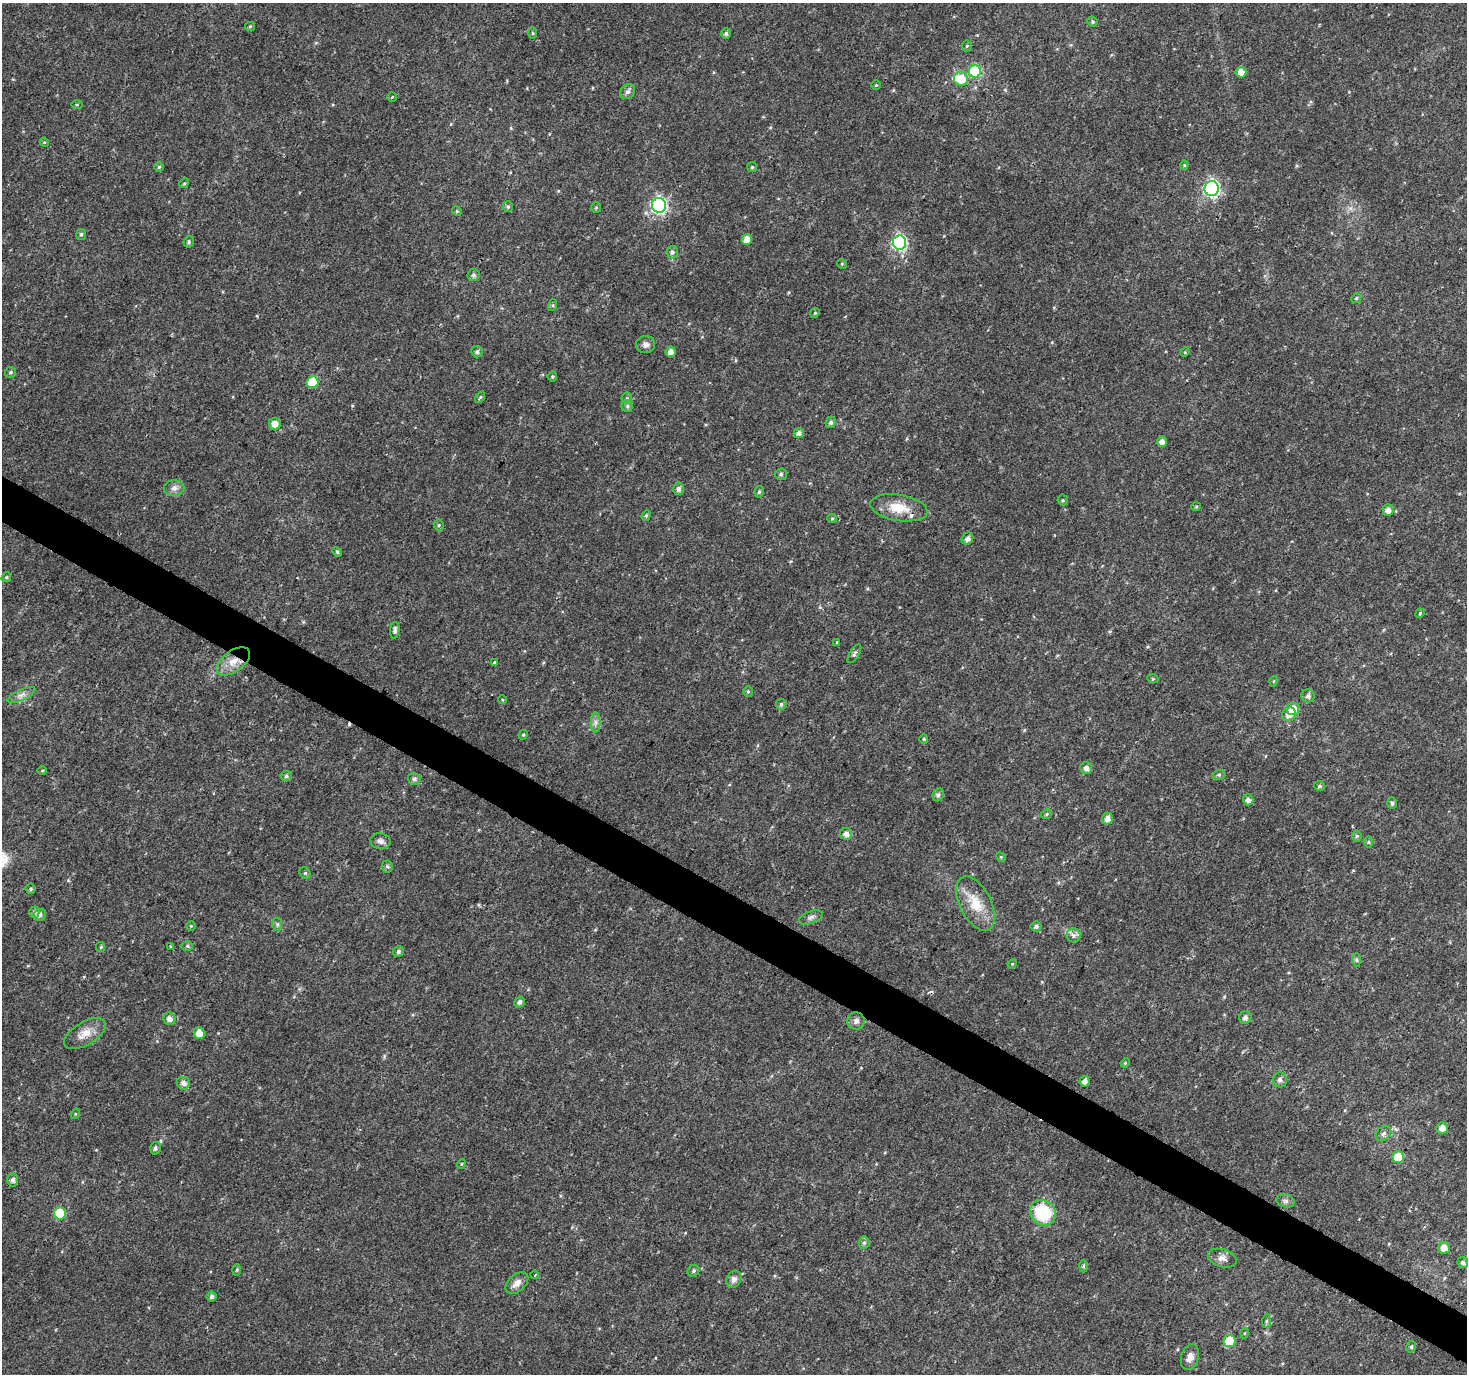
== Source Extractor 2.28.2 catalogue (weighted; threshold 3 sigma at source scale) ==
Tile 6 of 4 x 4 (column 2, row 2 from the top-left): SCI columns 1466-2930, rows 2937-4308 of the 5865 x 5939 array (HDU 1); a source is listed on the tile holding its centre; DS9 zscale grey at full resolution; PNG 1469 x 1376 px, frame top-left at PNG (2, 3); each listed source drawn as its Kron ellipse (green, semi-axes under 4 px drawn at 4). Shown black and unused: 3% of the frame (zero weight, under 2 of 3 exposures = <1% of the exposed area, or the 3 px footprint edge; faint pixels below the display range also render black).
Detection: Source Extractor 2.28.2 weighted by HDU 2 'WHT'; one run over the whole footprint, this tile lists its part. Background 0.0253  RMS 0.0055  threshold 0.0249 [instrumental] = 3 sigma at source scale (4.5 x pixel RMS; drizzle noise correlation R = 1.50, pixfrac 1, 0.0396/0.0396 arcsec/px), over >= 5 px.
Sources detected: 151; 2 cosmic-ray / hot-pixel residue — neither listed nor drawn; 2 inside a brighter listed object's ellipse — not listed separately; the other 147 listed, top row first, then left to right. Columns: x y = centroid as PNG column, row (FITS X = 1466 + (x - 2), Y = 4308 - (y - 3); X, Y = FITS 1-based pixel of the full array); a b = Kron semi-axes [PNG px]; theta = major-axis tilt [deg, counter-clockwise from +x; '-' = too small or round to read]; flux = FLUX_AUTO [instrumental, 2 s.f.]
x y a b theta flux
1092 22 5 5 - 0.98
250 26 5 4 - 0.73
533 33 6 4 -89 0.7
726 33 5 4 - 1.1
967 46 5 5 - 0.68
975 71 6 6 - 36
1241 72 5 5 - 4.2
961 79 7 7 - 12
876 85 4 4 - 0.55
628 92 8 6 52 2
392 97 4 4 - 0.54
77 105 5 3 - 0.56
44 142 5 4 - 0.55
1184 165 4 4 - 0.53
159 167 5 4 - 0.86
752 167 5 5 - 0.72
184 183 5 4 - 0.68
1211 188 7 7 - 130
659 205 7 7 - 120
508 207 5 5 - 0.86
596 208 5 4 - 0.73
457 211 5 4 - 0.69
81 234 5 5 - 1.1
747 239 5 5 - 4.4
189 242 6 5 - 1.1
899 243 7 7 - 100
672 252 6 6 - 1.5
842 264 5 4 - 0.6
474 275 6 6 - 1.2
1356 298 5 4 - 0.75
553 305 6 4 73 0.7
815 313 5 4 - 0.61
646 345 9 8 - 2.4
477 352 6 5 - 1.3
671 352 5 5 - 3.6
1185 352 5 4 - 0.56
10 372 5 5 - 1
552 377 5 5 - 0.78
312 382 6 6 - 18
480 397 6 4 53 0.74
627 398 5 5 - 0.85
627 406 6 5 - 1.2
831 422 6 5 - 1.4
275 424 6 5 - 5.2
799 433 5 5 - 2.3
1162 442 5 5 - 3.1
781 474 6 5 - 1
174 488 10 8 6 2.7
678 489 6 5 - 1.7
759 492 6 4 73 1
1063 500 5 5 - 0.71
1196 507 5 3 - 0.45
899 508 29 13 -9 12
1388 510 5 5 - 3.1
646 515 5 4 - 0.77
832 518 5 4 - 0.68
439 525 5 5 - 0.76
967 539 6 5 - 2.2
337 552 5 4 - 0.68
6 577 5 4 - 0.82
1420 613 5 3 - 0.5
395 630 8 4 84 1.8
837 642 3 2 - 0.96
854 654 11 4 58 1.4
233 661 19 10 36 8
495 662 4 3 - 2.5
1153 679 6 3 -18 0.63
1274 681 5 3 - 0.47
748 692 5 4 - 0.72
21 695 15 5 25 2.8
1308 696 6 6 - 1.8
502 699 4 3 - 0.56
781 704 5 5 - 1.1
1293 709 6 6 - 8.9
1289 714 7 6 - 4.5
596 722 10 5 90 2
523 735 5 4 - 0.63
924 739 4 4 - 0.67
1086 768 6 6 - 2.4
42 771 4 3 - 0.52
1219 775 6 5 - 0.9
286 776 6 5 - 1.2
414 779 6 6 - 1.6
1319 786 5 5 - 0.96
938 795 7 5 66 1.4
1248 800 5 5 - 2
1392 803 5 5 - 1.2
1046 814 6 4 23 0.8
1107 819 6 5 - 3.2
846 834 6 6 - 2.8
1357 836 5 5 - 0.84
380 841 10 8 -9 2.5
1369 842 6 4 90 0.77
1001 857 5 4 - 0.6
387 866 6 5 - 1
305 873 6 5 - 0.84
31 889 5 5 - 1
975 903 29 15 -63 14
34 912 6 5 - 1.5
40 915 6 5 - 1.9
811 917 12 6 22 2
277 924 6 5 - 0.97
191 926 4 4 - 0.61
1036 926 5 5 - 1.3
1073 935 7 7 - 2.3
170 946 3 2 - 0.53
187 946 6 5 - 0.93
101 947 5 4 - 0.6
398 951 6 5 - 1.2
1356 960 7 4 -89 1
1012 964 5 4 - 0.56
519 1002 6 5 - 1.6
1245 1017 6 6 - 2
169 1019 6 6 - 2.5
856 1021 8 8 - 2.3
199 1033 6 5 - 5.5
85 1034 23 11 31 7.1
1125 1063 5 4 - 0.58
1280 1080 7 7 - 1.9
1085 1081 5 5 - 3
183 1083 7 6 - 2.8
75 1114 5 3 - 0.51
1442 1128 6 5 - 4.1
1383 1133 9 6 45 1.8
155 1148 6 5 - 1.5
1398 1157 6 6 - 15
461 1164 5 3 - 0.48
13 1180 6 5 - 1.9
1285 1201 9 6 -12 1.8
60 1213 6 6 - 17
1043 1213 14 12 -41 32
864 1243 6 5 - 1.2
1444 1248 6 6 - 4.6
1222 1258 14 8 -16 3.3
1463 1262 5 5 - 1.4
1083 1266 6 4 88 0.77
237 1270 5 3 - 0.6
693 1271 6 5 - 1.2
535 1275 4 2 - 1.1
734 1279 9 7 64 2.7
517 1283 13 8 43 4
211 1296 5 5 - 1.4
1266 1321 6 4 87 0.91
1245 1333 5 3 - 0.48
1229 1341 6 6 - 16
1411 1347 6 4 76 0.86
1190 1357 13 8 71 3.5
Overlapping masked pixels (flux is a lower limit): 1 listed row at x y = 233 661